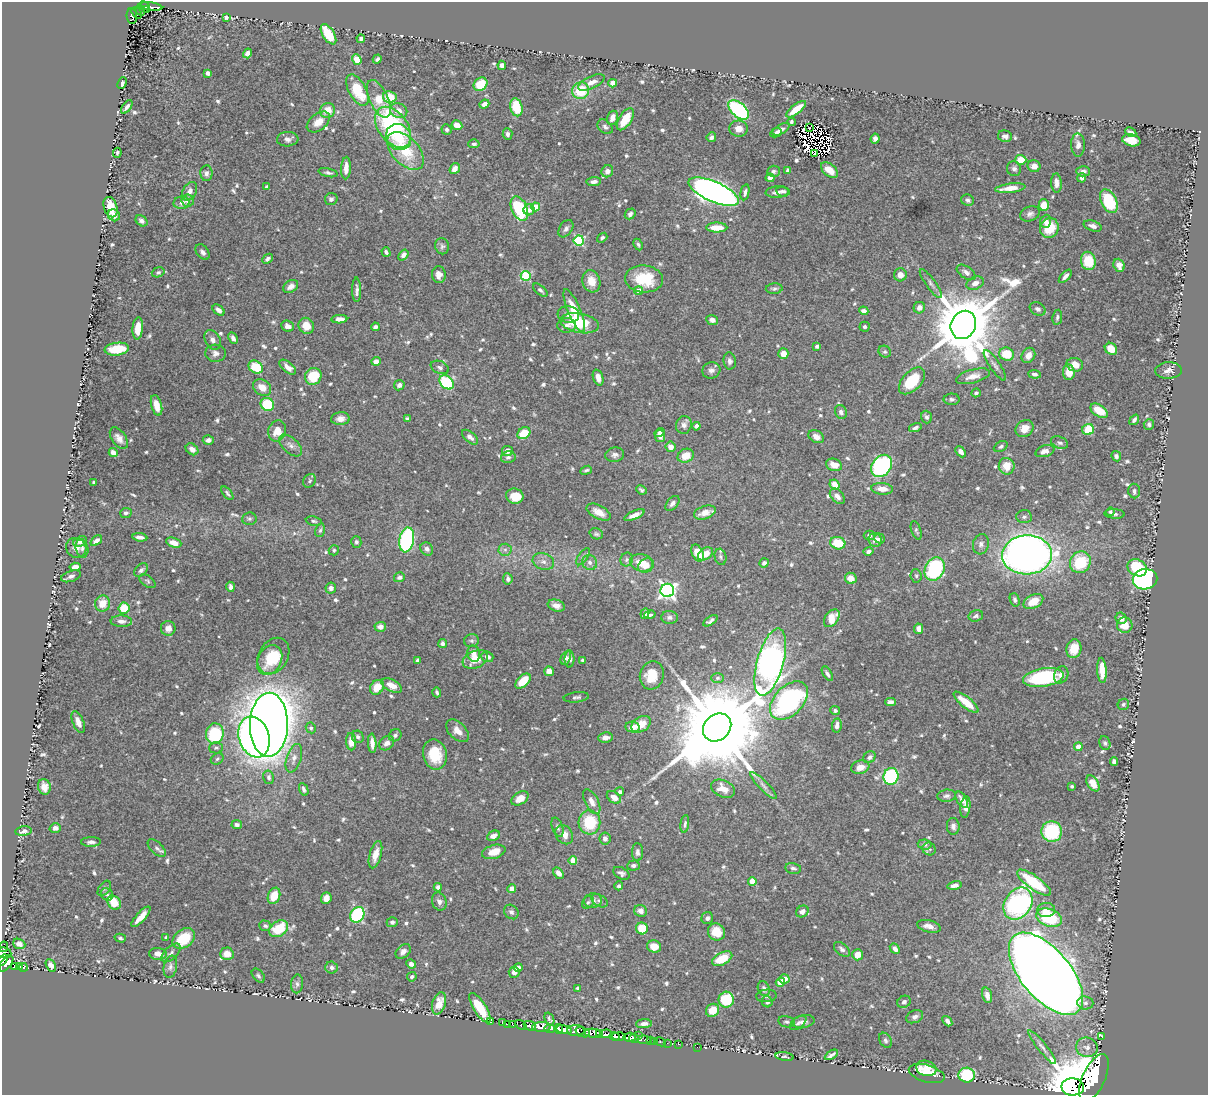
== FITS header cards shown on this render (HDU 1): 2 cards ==
NAXIS1  =                 1206
NAXIS2  =                 1093

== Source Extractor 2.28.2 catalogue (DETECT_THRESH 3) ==
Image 1206 x 1093 px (HDU 1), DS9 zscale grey, 1 PNG px = 1 image px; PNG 1210 x 1097 px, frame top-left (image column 1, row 1093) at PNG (2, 2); each listed source drawn as its Kron ellipse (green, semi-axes under 4 px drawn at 4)
Background 0.87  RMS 0.0097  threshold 0.029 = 3 sigma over >= 5 px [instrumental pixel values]
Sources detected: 805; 10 with non-positive FLUX_AUTO (blend fragments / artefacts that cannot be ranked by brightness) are neither listed nor drawn; of the other 795, the 500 brightest by FLUX_AUTO listed and drawn (295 fainter detections omitted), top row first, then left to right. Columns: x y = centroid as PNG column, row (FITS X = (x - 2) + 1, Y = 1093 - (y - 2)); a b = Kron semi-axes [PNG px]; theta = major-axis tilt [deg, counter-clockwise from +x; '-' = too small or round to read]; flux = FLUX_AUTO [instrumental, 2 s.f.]
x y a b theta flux
144 6 5 2 - 32
150 7 12 3 -6 64
146 9 3 3 - 32
140 10 6 3 -58 47
137 13 6 3 -51 95
132 16 8 5 -87 120
226 18 4 3 - 2
328 34 11 6 -58 25
361 39 4 4 - 2.2
248 53 5 4 - 3
377 59 5 3 - 1.5
357 60 5 4 - 9.2
502 65 4 4 - 3.1
208 73 4 4 - 5.2
591 82 14 6 25 4.6
122 83 6 4 65 2
613 83 4 4 - 14
480 84 7 6 - 18
357 90 17 8 -60 24
581 91 9 8 - 23
390 97 7 5 -12 15
379 99 20 9 -66 16
484 104 5 4 - 3.5
127 107 8 4 54 2.4
516 107 9 6 -75 19
796 109 12 4 38 12
328 110 7 7 - 8.4
739 110 12 7 -41 93
399 111 9 7 -23 4.5
612 118 7 5 70 5.2
625 119 12 6 57 14
318 122 13 8 38 6.5
791 122 4 3 - 1.3
457 125 5 4 - 5.8
393 127 23 14 -53 89
605 127 8 6 -39 2
809 128 2 2 - 1.3
447 129 5 5 - 1.7
739 129 9 8 - 5.7
781 129 9 4 29 2.9
1131 132 6 3 -26 1.8
776 133 6 4 26 2.3
508 134 6 5 - 2.2
1005 136 7 5 -11 2.6
399 137 14 12 -53 14
711 137 5 4 - 1.8
288 139 11 7 4 2.9
875 139 5 4 - 2.3
1131 140 9 6 -12 11
474 144 5 4 - 1.6
1078 145 11 7 -89 3.7
406 151 23 13 -46 28
117 153 5 3 - 1.3
815 153 4 2 - 1.3
1021 160 5 5 - 13
1034 166 6 6 - 4.6
346 168 11 5 87 5.7
455 169 6 4 54 4
1014 169 7 7 - 2
788 170 4 3 - 2
829 170 10 6 -39 7.9
607 171 6 5 - 3
774 171 6 5 - 1.5
1083 171 7 5 -2 2.6
206 173 8 6 -88 2.7
328 173 9 4 -13 1.6
770 178 4 4 - 2.9
1082 178 4 4 - 2.1
594 182 7 4 5 3
1056 183 9 5 -86 3.4
267 187 4 3 - 1.3
1010 188 15 4 6 8.3
190 191 10 6 60 4.5
783 191 7 5 -8 1.6
714 192 27 10 -24 530
745 192 8 4 78 1.9
777 192 11 5 5 3.5
331 199 6 6 - 1.7
188 200 6 6 - 3.3
968 200 6 5 - 1.8
1109 201 12 7 -64 32
182 203 8 6 12 3.3
1044 205 6 5 - 11
110 207 10 6 -72 11
536 207 4 4 - 17
519 208 13 7 -66 60
529 210 5 5 - 3.6
630 214 6 5 - 2.2
1030 214 10 7 20 2.7
114 215 6 5 - 5
141 221 6 5 - 2.1
1046 221 6 5 - 2.3
1093 226 9 5 -17 2.8
717 228 10 5 0 12
1049 228 10 9 - 19
566 229 9 6 56 2.3
602 238 5 4 - 1.5
579 240 5 5 - 54
638 244 6 4 -64 1.3
442 246 8 7 - 1.8
203 252 9 6 -53 2.5
386 252 5 3 - 1.5
403 255 6 4 53 3.1
268 259 6 4 41 1.8
1088 261 9 7 -79 21
1119 265 7 5 -68 6.7
158 272 6 5 - 1.3
966 272 10 6 -34 2.8
439 275 8 7 - 4.6
900 275 6 6 - 5.1
526 276 5 5 - 41
1065 276 8 4 46 2.8
644 279 19 13 -5 27
591 281 11 9 -72 9.1
975 283 9 6 24 4.8
931 284 17 5 -54 2.8
291 286 8 5 35 3.4
774 289 8 5 4 1.5
357 290 12 4 -89 2.4
540 290 9 4 -40 1.6
639 291 4 4 - 6.6
919 308 6 5 - 3.7
1038 309 8 6 -29 2.3
219 310 7 4 -41 3
574 311 23 6 -67 15
864 311 5 4 - 3
568 314 11 8 -6 4.1
1057 317 7 4 82 1.6
339 319 8 4 2 4
712 320 6 5 - 3.5
580 323 19 9 -10 31
567 325 9 7 2 3.1
963 325 14 12 67 7400
287 326 6 5 - 3.6
306 326 8 7 - 9
375 327 4 4 - 2.4
864 327 5 5 - 1.7
138 328 11 5 85 8.4
233 338 6 4 -64 2.3
213 340 10 7 -60 3.2
817 346 4 3 - 1.6
117 349 12 6 6 18
1111 349 6 5 - 9.3
885 352 6 5 - 1.4
215 353 10 8 -3 3.2
783 354 5 5 - 6.5
1006 354 7 6 - 17
1028 355 8 6 58 5.5
376 361 5 4 - 4.3
730 361 8 6 -80 2.4
995 365 18 5 -55 3
1075 365 8 6 -13 6.9
256 367 8 6 -35 21
288 367 10 5 -39 4.4
440 367 9 6 -23 2.5
711 370 9 8 - 2.9
1169 370 13 8 2 4
1069 372 8 6 -84 9.8
1035 374 6 4 -6 2.1
313 376 9 8 - 21
973 376 17 6 15 5.6
598 378 8 5 -71 5.4
912 381 16 9 47 25
447 382 8 6 -43 60
399 385 5 5 - 2.1
262 387 10 7 -36 7.1
976 393 5 4 - 1.3
952 399 8 5 0 1.7
267 404 7 6 - 24
157 405 10 5 -76 6
1099 411 10 5 -34 14
841 412 7 5 -63 2.4
927 417 6 5 - 1.8
340 419 9 6 4 4.2
407 419 4 3 - 1.3
1134 420 6 3 52 1.5
1149 424 5 5 - 1.6
684 425 9 7 73 3
696 426 4 4 - 2.2
915 428 6 4 18 2.1
1024 428 9 8 - 6.7
1088 430 6 5 - 21
277 431 10 9 - 8.7
524 433 7 5 37 16
659 433 5 4 - 2.8
660 436 6 5 - 3.5
470 437 9 5 -41 3.1
816 437 8 6 -31 3.7
119 438 12 7 -54 4.1
208 440 5 5 - 2.1
1060 443 9 6 -22 1.8
291 445 14 7 -43 3.9
1001 446 7 5 27 1.4
671 447 5 5 - 4.5
192 449 7 5 -36 3
508 451 5 5 - 3.7
1045 451 10 5 18 4.2
961 452 6 4 -48 3.2
113 453 4 4 - 5.3
615 455 9 7 11 2.5
686 456 8 6 25 9.5
1116 456 5 4 - 1.7
508 457 7 5 12 1.7
834 465 8 6 -21 6.4
882 466 12 9 53 130
1007 466 8 8 - 9.2
586 470 6 4 20 1.3
310 481 7 6 - 1.5
94 482 3 3 - 1.5
835 485 5 4 - 7.5
882 489 11 6 -5 6.2
642 490 5 4 - 1.3
1134 491 7 6 - 2.2
227 493 8 3 -51 1.4
515 496 8 7 - 13
837 496 9 6 -48 3.9
672 503 8 5 49 2.5
599 512 13 6 -28 6.7
705 512 11 6 19 7.4
1110 512 4 4 - 1.3
126 513 6 5 - 1.8
1114 514 10 5 -3 1.9
634 515 11 4 23 4.5
1024 517 8 6 2 1.9
249 519 7 6 - 1.6
314 521 8 4 -9 1.3
320 530 7 5 76 1.4
916 530 10 5 -70 1.5
596 534 7 5 -18 1.4
869 535 5 4 - 2
140 537 7 3 -7 2.9
879 539 5 5 - 2.2
407 540 12 7 79 110
875 540 7 6 - 4.3
80 541 7 5 20 3.4
96 541 7 4 39 3.2
356 542 6 5 - 1.7
174 543 8 4 -20 6.9
838 543 7 6 - 16
981 544 10 7 76 3.1
76 548 11 9 -41 4.9
82 548 9 6 -78 2.2
427 549 7 6 - 2.2
334 550 5 5 - 1.3
505 550 6 6 - 2
868 551 5 4 - 2.3
698 553 9 5 -63 9.9
705 554 8 5 35 8.1
1027 555 25 19 2 550
583 557 10 4 55 1.9
720 557 8 6 -75 1.6
627 560 7 6 - 1.3
543 562 11 8 -20 3.8
590 562 8 7 - 2.5
1080 562 11 10 - 31
641 563 12 8 -13 8.8
764 563 5 4 - 1.7
646 566 8 6 27 4.3
75 567 5 4 - 5.9
1137 568 10 8 -31 33
935 569 12 9 62 71
141 570 8 5 47 2.2
71 576 10 5 19 2.4
916 576 6 5 - 1.3
399 577 5 5 - 1.9
851 578 6 5 - 6.1
508 579 5 4 - 2.2
1145 579 12 10 11 190
148 581 9 5 -37 1.5
230 587 5 3 - 2.2
331 588 5 5 - 2.3
667 590 7 6 - 230
1015 600 7 4 -73 1.7
1033 602 10 6 28 11
103 603 8 7 - 9.3
556 606 9 5 -18 4
124 608 5 5 - 16
645 613 5 4 - 2.7
650 615 6 3 13 1.4
976 616 7 5 16 2.1
669 617 8 6 -3 2.1
832 618 10 6 54 11
1121 618 6 5 - 3.3
121 621 10 5 -2 3
710 621 8 3 35 1.7
1125 625 8 7 - 9.8
380 627 5 5 - 3.6
168 628 7 7 - 4.3
919 629 5 4 - 3.8
472 641 7 6 - 1.5
442 644 4 4 - 2.4
1074 649 9 7 78 11
474 654 8 6 -78 4.8
273 656 19 14 59 20
487 657 6 5 - 3.6
566 658 7 4 63 3
475 659 13 8 22 9.8
570 659 8 5 89 2.7
270 660 16 11 62 11
417 660 4 3 - 1.3
583 660 4 3 - 1.4
770 662 35 13 74 330
1102 670 13 4 -87 8.8
549 671 5 4 - 6.4
827 674 8 4 -59 1.7
652 675 14 12 73 14
1061 675 9 7 65 3.5
717 678 6 5 - 1.3
1043 678 20 9 8 56
523 681 9 5 45 15
392 685 11 6 -27 6.1
377 687 8 6 52 11
437 692 5 3 - 1.3
576 697 13 5 7 2
789 701 23 14 45 130
890 702 5 4 - 3.1
966 702 15 5 -39 14
1123 704 6 5 - 1.4
835 710 5 4 - 1.5
78 722 11 5 -68 4.8
641 724 10 7 32 11
269 725 32 19 89 1200
837 726 7 4 83 3.5
633 727 7 5 -10 5.8
717 727 15 12 42 17000
311 728 5 5 - 1.4
457 731 14 8 -45 5.8
215 734 10 9 - 54
395 735 6 5 - 1.7
254 737 21 15 -72 420
358 737 6 5 - 2
605 737 7 5 6 3.4
351 742 8 5 -85 7.1
372 743 9 4 -86 4.3
387 743 8 6 41 3.3
1105 743 7 5 -70 1.5
1078 747 4 4 - 12
216 748 6 5 - 1.3
435 754 15 11 -77 20
869 757 6 5 - 2.1
294 758 15 7 72 4.3
217 759 7 5 30 1.3
1114 761 4 4 - 3
860 767 9 6 16 5.8
891 776 8 7 - 79
269 777 7 5 -77 1.8
1093 783 9 5 -57 7.2
763 786 18 5 -45 3.2
1072 786 3 3 - 1.3
44 787 8 6 -73 4.6
304 789 7 4 -67 1.7
723 789 12 8 -24 7.8
620 792 4 4 - 1.9
947 796 9 6 6 2.1
614 797 8 5 -36 5.5
520 798 9 6 33 7.5
962 800 9 5 -58 4.1
592 802 14 6 -62 5.2
965 807 11 5 83 5.5
589 822 12 11 - 29
685 824 9 4 83 1.5
237 825 5 4 - 1.8
953 826 8 6 -87 2.9
557 827 10 5 -71 2
55 828 6 5 - 2.6
23 831 8 4 7 2.6
1052 831 10 10 - 47
564 835 10 8 -54 5.1
493 836 7 4 26 4.1
605 839 6 5 - 2.8
91 842 10 5 2 2.5
925 844 7 5 -7 2.1
157 848 11 6 -43 2.4
929 849 6 6 - 1.5
494 852 12 6 17 9.1
637 852 9 5 -89 2.3
375 855 14 6 74 7.2
573 861 4 4 - 16
633 866 6 5 - 1.9
793 868 8 5 -10 1.9
558 873 6 4 -52 4.1
621 873 9 5 -27 2.2
752 881 4 4 - 14
1034 883 20 6 -35 37
954 885 7 4 12 3.1
619 886 4 4 - 1.7
438 887 4 4 - 2.2
104 888 9 5 54 1.3
512 889 4 4 - 4
107 894 7 5 -50 1.6
274 896 8 6 69 13
326 898 6 5 - 6
593 900 9 7 9 2.7
439 901 9 7 -73 3.1
599 901 9 5 -31 1.9
114 902 8 6 -52 13
588 902 7 5 54 1.3
1018 904 17 13 57 110
1046 910 9 7 6 5.9
640 911 6 6 - 3.6
802 911 6 5 - 3.3
511 912 8 6 -45 2
357 915 8 6 59 75
141 917 13 4 48 7.1
707 918 6 5 - 2.7
1049 918 13 8 -20 43
392 922 5 5 - 2.1
265 926 6 5 - 1.7
929 926 12 6 -14 4.8
642 928 6 6 - 15
279 929 10 7 34 26
716 932 9 8 - 13
120 938 5 3 - 1.3
166 938 4 4 - 1.7
184 938 12 9 37 22
19 944 6 5 - 3.5
654 946 7 6 - 8.2
4 947 5 3 - 71
842 949 9 5 -39 2.2
895 949 6 4 -48 3
403 951 9 6 43 3.2
4 953 7 5 -8 160
171 953 12 6 44 2.6
158 954 8 6 -4 6.7
227 954 6 6 - 7.3
857 955 5 5 - 6.1
722 959 11 6 27 16
3 960 6 3 53 360
6 964 9 5 50 660
411 964 5 4 - 3
51 965 7 4 -62 3.7
14 966 3 3 - 110
20 967 3 3 - 120
24 967 4 3 - 43
170 967 11 6 79 2.5
331 968 6 6 - 2.4
518 968 5 4 - 3
514 972 5 5 - 3.3
1046 974 50 24 -50 3000
258 976 8 5 -49 1.6
412 977 5 4 - 1.5
784 979 5 4 - 5.1
780 982 4 4 - 9.8
297 984 9 6 85 2.2
578 988 4 3 - 1.6
764 989 7 6 - 2.5
987 995 8 5 -73 3.3
767 996 10 6 5 2.4
726 1000 8 7 - 32
767 1002 6 5 - 2
904 1002 7 6 - 2.1
439 1003 11 6 72 6.9
1085 1003 8 6 -5 2.4
480 1008 17 6 -57 22
713 1010 7 6 - 12
915 1017 9 6 23 2.6
549 1019 7 4 -69 1.6
947 1021 6 4 -50 2.4
491 1022 3 3 - 11
502 1022 3 2 - 23
787 1022 8 5 -11 1.8
803 1022 11 6 11 3
798 1023 9 5 38 2
507 1024 3 2 - 16
512 1024 3 2 - 21
644 1024 8 4 5 2.9
521 1025 6 3 -31 97
530 1026 6 4 -24 310
541 1027 9 5 2 1500
550 1029 5 3 - 560
558 1029 5 4 - 900
564 1030 8 4 -12 1800
576 1031 8 5 -1 750
583 1032 7 4 -21 370
593 1033 9 4 -6 540
600 1034 4 3 - 210
606 1034 6 4 4 290
639 1035 2 2 - 58
619 1036 6 3 -3 1100
614 1037 5 3 - 660
629 1037 6 4 5 910
1102 1037 3 2 - 9.9
634 1038 5 3 - 430
644 1040 7 3 -3 88
885 1040 8 6 -58 1.6
650 1041 3 3 - 30
654 1041 2 2 - 15
661 1042 5 3 - 34
667 1043 2 2 - 11
679 1044 3 2 - 23
697 1047 2 2 - 6.1
1042 1047 21 4 -51 3.7
1087 1047 11 9 -15 4.7
831 1055 7 3 31 1.8
784 1056 9 3 -8 1.5
926 1068 10 7 -18 5.7
927 1073 18 8 -16 12
967 1075 8 7 - 33
1094 1078 25 11 65 7800
1073 1087 11 8 -3 99000
At the frame edge (FLAGS 8, measured only in part): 3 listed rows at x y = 4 953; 3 960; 1073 1087
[295 fainter detections neither listed nor drawn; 10 non-positive-flux detections neither listed nor drawn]